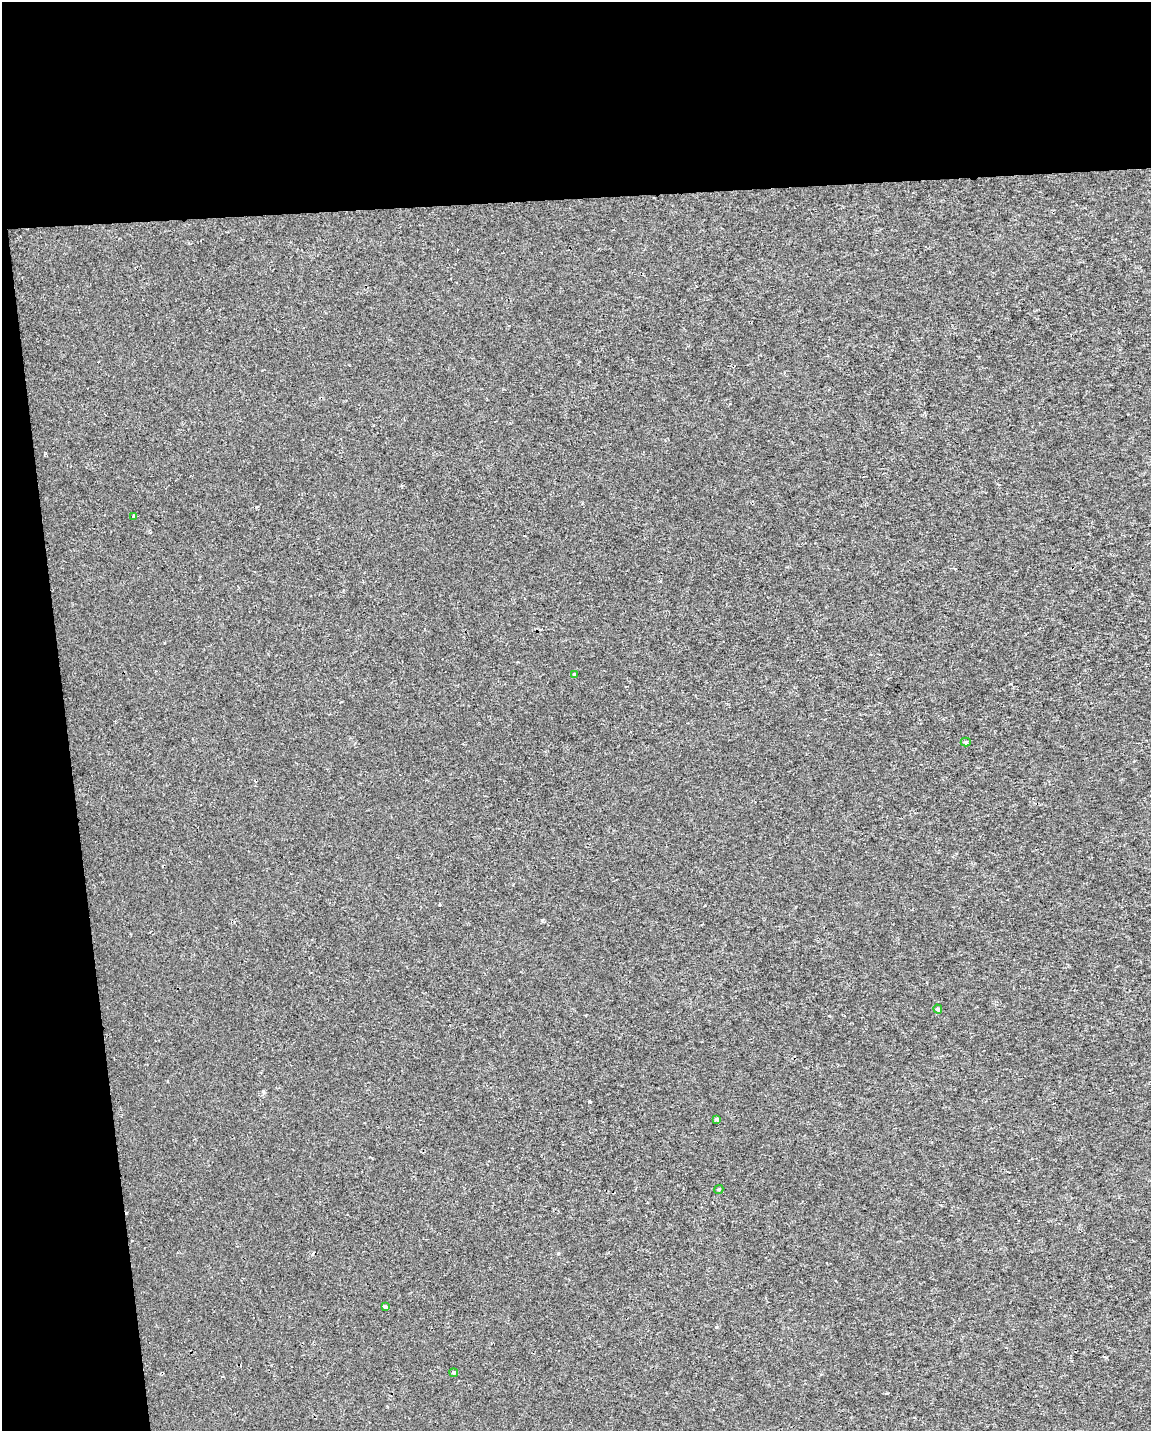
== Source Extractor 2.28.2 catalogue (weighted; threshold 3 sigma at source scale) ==
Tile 1 of 4 x 3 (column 1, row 1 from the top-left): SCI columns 1-1149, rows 2910-4338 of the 4595 x 4347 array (HDU 1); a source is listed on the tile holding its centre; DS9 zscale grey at full resolution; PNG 1153 x 1433 px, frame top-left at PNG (2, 2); each listed source drawn as its Kron ellipse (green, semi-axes under 4 px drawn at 4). Shown black and unused: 19% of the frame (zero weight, under 2 of 3 exposures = <1% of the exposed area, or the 3 px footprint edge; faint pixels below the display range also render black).
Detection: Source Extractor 2.28.2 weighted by HDU 2 'WHT'; one run over the whole footprint, this tile lists its part. Background 5.72e-04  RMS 0.0029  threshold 0.013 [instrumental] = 3 sigma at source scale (4.5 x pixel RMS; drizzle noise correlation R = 1.50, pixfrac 1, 0.0396/0.0396 arcsec/px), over >= 5 px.
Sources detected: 10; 2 cosmic-ray / hot-pixel residue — neither listed nor drawn; the other 8 listed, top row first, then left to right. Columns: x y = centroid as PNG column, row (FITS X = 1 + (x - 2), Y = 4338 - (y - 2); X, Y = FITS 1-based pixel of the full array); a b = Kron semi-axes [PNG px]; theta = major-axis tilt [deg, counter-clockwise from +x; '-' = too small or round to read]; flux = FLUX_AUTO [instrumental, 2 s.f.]
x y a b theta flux
133 516 3 3 - 0.68
574 674 4 3 - 0.38
966 742 5 4 - 0.45
938 1009 4 4 - 0.67
717 1119 4 3 - 0.59
719 1190 4 4 - 0.32
385 1306 4 3 - 0.63
454 1373 4 4 - 0.42